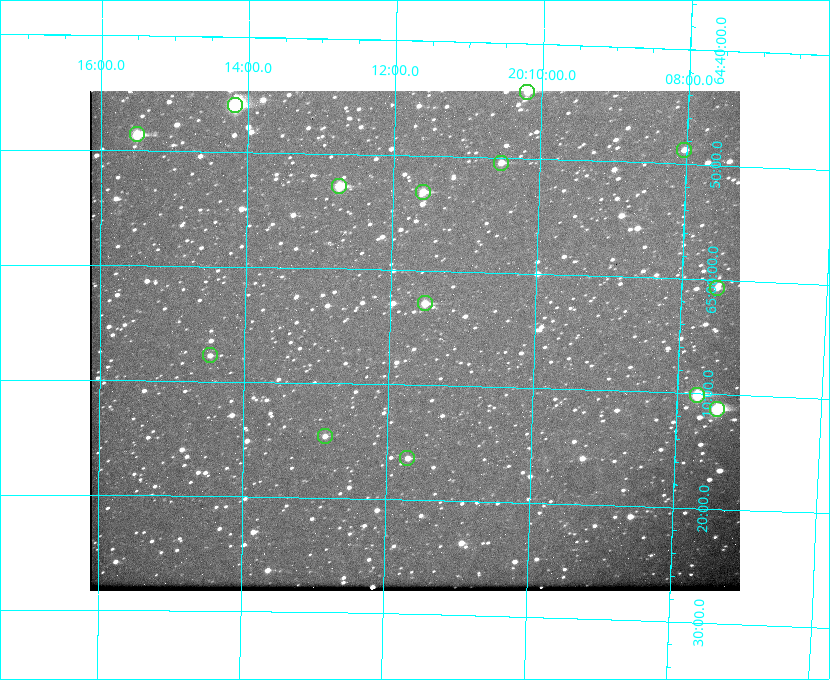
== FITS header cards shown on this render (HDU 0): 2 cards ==
NAXIS1  =                  650
NAXIS2  =                  500

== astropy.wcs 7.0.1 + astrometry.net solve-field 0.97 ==
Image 650 x 500 px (HDU 0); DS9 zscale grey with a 90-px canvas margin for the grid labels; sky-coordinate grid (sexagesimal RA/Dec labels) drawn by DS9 from the SOLVED WCS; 14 Tycho-2 reference stars matched to detected sources circled (green)
Header WCS: none
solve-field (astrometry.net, Tycho-2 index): SOLVED blind (the file carries no WCS)
Solved WCS: RA---TAN-SIP/DEC--TAN-SIP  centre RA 20:11:39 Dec +65:06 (302.91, +65.10 deg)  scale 5.23 arcsec/px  FOV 56.7' x 43.6'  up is +179 deg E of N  parity flipped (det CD > 0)
(file carries no celestial WCS; the grid is the blind solution)
Tycho-2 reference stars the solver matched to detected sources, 14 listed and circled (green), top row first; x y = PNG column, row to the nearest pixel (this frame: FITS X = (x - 90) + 1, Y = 500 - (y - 91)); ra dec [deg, ICRS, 3 dp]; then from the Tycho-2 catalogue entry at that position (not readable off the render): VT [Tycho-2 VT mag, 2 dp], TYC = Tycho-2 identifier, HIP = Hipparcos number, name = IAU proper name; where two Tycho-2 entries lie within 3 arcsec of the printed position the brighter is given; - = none
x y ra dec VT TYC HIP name
527 92 302.549 +64.736 9.65 4240-950-1 - -
235 105 303.544 +64.765 7.36 4240-620-1 99731 -
137 134 303.878 +64.810 8.93 4240-794-1 - -
684 150 302.008 +64.813 10.38 4240-809-1 - -
501 163 302.633 +64.841 10.69 4240-985-1 - -
339 186 303.184 +64.880 9.02 4240-488-1 - -
423 192 302.897 +64.886 9.40 4240-717-1 - -
717 288 301.878 +65.011 10.80 4240-59-1 - -
425 303 302.882 +65.048 10.25 4240-98-1 - -
210 355 303.620 +65.129 11.18 4240-34-1 - -
697 395 301.932 +65.168 8.01 4240-866-1 99147 -
717 409 301.862 +65.188 7.70 4240-604-1 99125 -
325 436 303.217 +65.244 11.17 4240-236-1 - -
407 458 302.928 +65.273 10.74 4240-760-1 - -